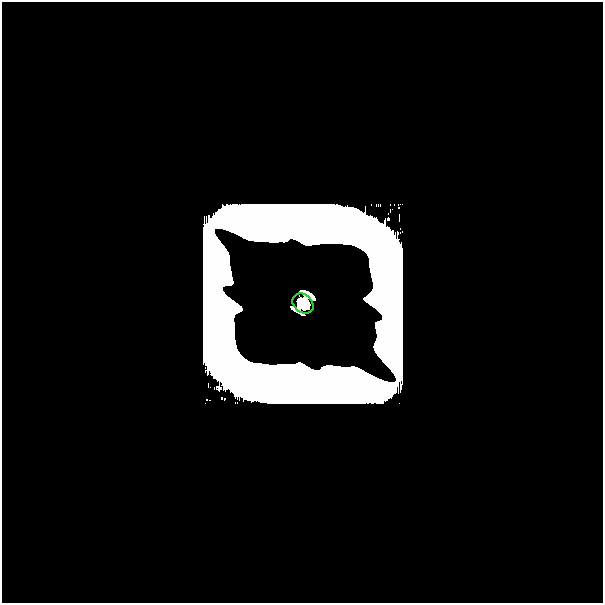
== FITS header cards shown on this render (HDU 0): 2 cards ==
NAXIS1  =                  601
NAXIS2  =                  601

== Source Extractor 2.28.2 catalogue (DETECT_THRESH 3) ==
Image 601 x 601 px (HDU 0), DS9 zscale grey, 1 PNG px = 1 image px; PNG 605 x 605 px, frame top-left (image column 1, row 601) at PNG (2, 2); each listed source drawn as its Kron ellipse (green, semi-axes under 4 px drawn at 4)
Background 0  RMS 8.3e-34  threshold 2.50e-33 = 3 sigma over >= 5 px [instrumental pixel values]
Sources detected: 5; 4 with non-positive FLUX_AUTO (blend fragments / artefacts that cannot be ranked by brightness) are neither listed nor drawn; the other 1 listed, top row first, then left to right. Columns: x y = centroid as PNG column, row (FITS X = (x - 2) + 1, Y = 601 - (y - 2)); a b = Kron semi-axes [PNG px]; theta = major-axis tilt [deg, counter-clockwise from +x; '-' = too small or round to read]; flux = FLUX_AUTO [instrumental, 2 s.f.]
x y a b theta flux
303 303 11 9 -38 5.4
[4 non-positive-flux detections neither listed nor drawn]